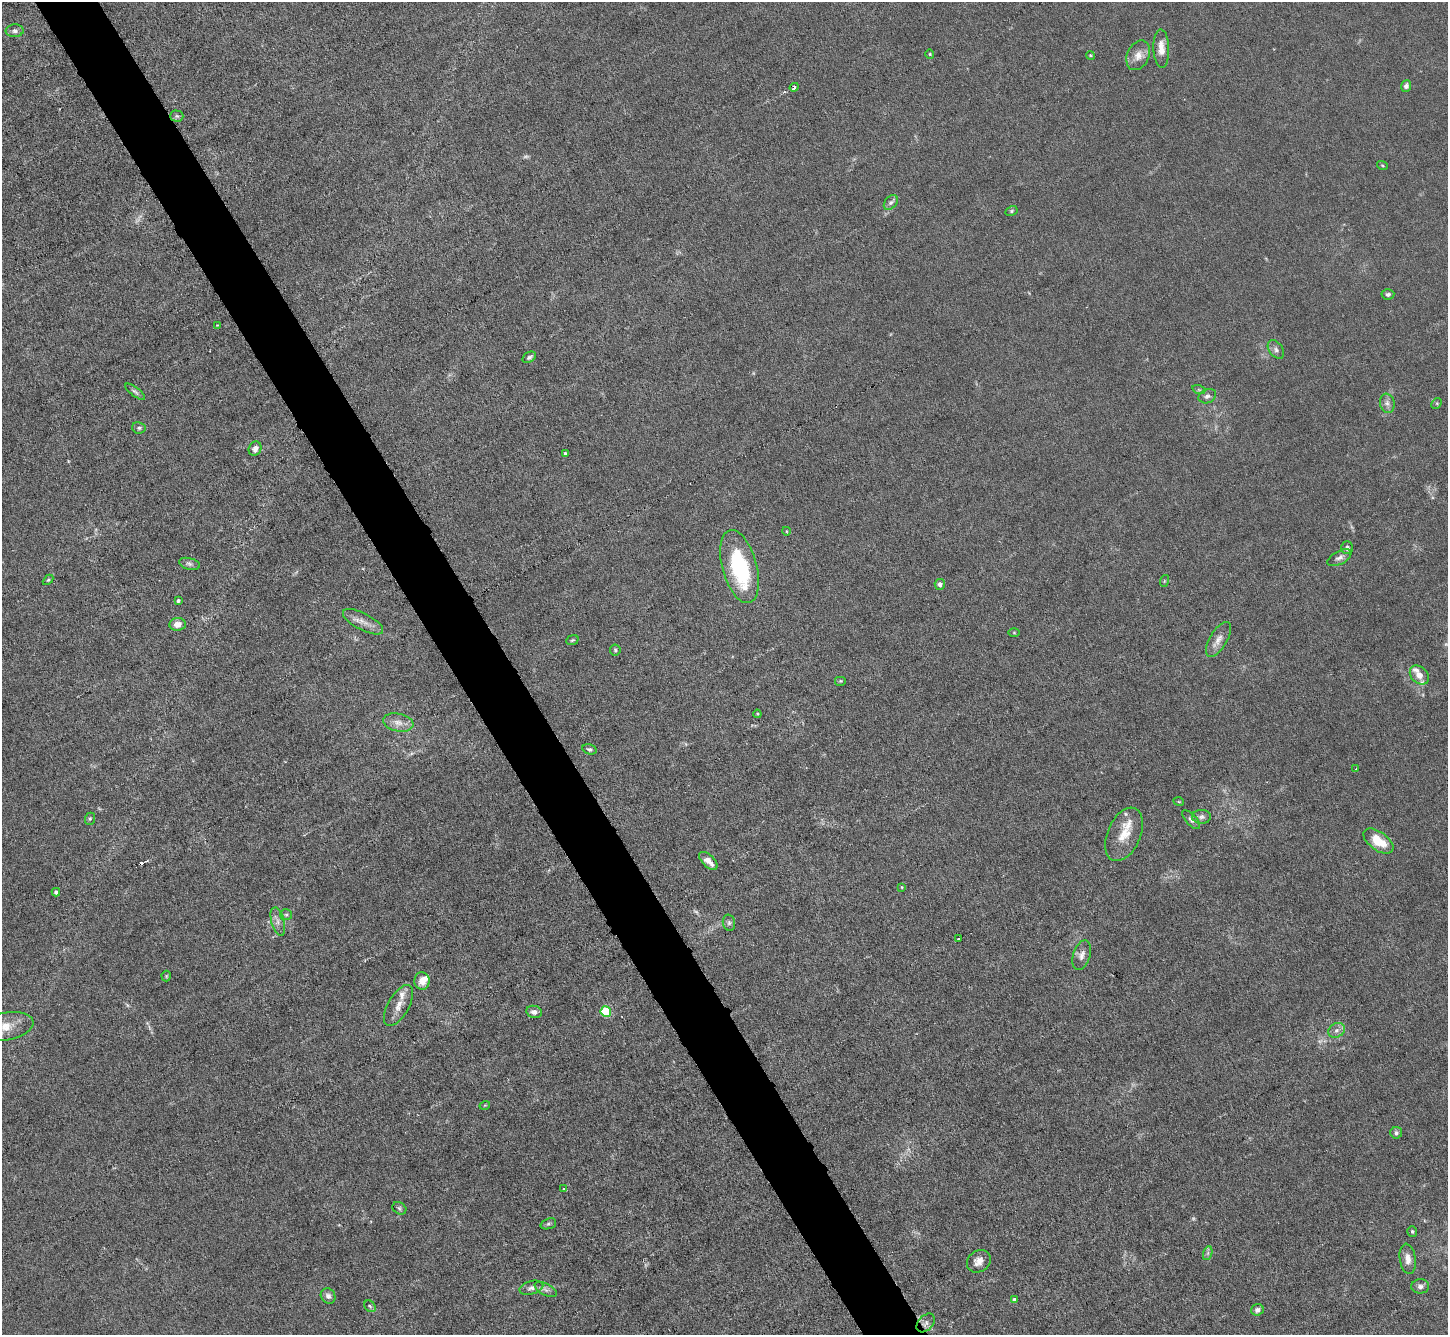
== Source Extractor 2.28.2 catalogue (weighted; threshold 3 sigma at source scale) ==
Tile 11 of 4 x 4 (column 3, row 3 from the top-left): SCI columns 2895-4340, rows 1486-2818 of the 5787 x 5775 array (HDU 1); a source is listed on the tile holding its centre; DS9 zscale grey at full resolution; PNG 1450 x 1337 px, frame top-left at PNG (2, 2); each listed source drawn as its Kron ellipse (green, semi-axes under 4 px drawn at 4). Shown black and unused: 4% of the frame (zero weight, under 3 of 6 exposures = <1% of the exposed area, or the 3 px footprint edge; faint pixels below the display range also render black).
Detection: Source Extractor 2.28.2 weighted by HDU 2 'WHT'; one run over the whole footprint, this tile lists its part. Background 0.0245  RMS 0.0028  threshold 0.0115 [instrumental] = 3 sigma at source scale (4.09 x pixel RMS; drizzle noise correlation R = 1.36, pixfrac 0.8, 0.05/0.05 arcsec/px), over >= 5 px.
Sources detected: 98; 8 too faint to see at this stretch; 1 cosmic-ray / hot-pixel residue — neither listed nor drawn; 7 inside a brighter listed object's ellipse — not listed separately; the other 82 listed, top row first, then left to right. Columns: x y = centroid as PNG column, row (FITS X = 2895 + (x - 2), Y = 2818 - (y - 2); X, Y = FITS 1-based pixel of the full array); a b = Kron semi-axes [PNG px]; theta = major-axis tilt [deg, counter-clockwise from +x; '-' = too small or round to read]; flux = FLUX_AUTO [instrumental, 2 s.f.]
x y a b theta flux
15 31 9 6 3 0.84
1161 48 19 8 -88 3.1
930 54 4 4 - 0.28
1090 55 4 3 - 0.24
1138 55 15 11 64 2.7
1406 86 6 5 - 0.9
794 87 4 3 - 1.5
177 116 6 5 - 0.51
1382 165 5 3 - 0.27
891 203 8 5 48 0.79
1011 211 6 4 28 0.38
1388 294 6 5 - 0.57
217 325 3 3 - 0.21
1276 349 10 6 -53 1
529 357 7 5 33 0.61
1199 390 7 4 -19 0.39
135 392 12 4 -37 0.71
1207 396 9 7 22 0.85
1387 403 10 7 -79 1.2
1437 403 6 4 45 0.41
139 428 7 5 -10 0.66
255 449 7 6 - 1.4
565 454 4 3 - 0.54
786 531 4 3 - 0.2
1347 548 6 5 - 0.95
1339 558 13 6 28 1.3
190 564 11 5 -14 0.81
739 567 37 17 -75 24
48 580 6 4 44 0.34
1164 581 6 3 71 0.29
940 584 5 5 - 0.93
178 601 3 3 - 0.47
363 622 22 8 -27 2.5
177 624 8 6 6 2.3
1014 633 5 3 - 0.27
1218 639 20 8 59 2.4
572 640 6 4 21 0.4
615 650 5 5 - 0.46
1419 675 11 8 -43 2.2
841 681 6 5 - 0.36
757 714 4 4 - 0.28
398 722 15 9 -11 2.3
590 749 7 5 -15 0.67
1356 769 4 2 - 0.22
1179 802 5 3 - 0.28
1201 817 9 7 2 0.91
90 819 6 5 - 0.4
1191 820 12 5 -48 0.84
1124 834 28 16 66 5.8
1378 841 17 9 -36 6.5
708 861 11 6 -44 2.6
902 887 3 3 - 0.25
56 892 4 4 - 0.99
286 915 6 5 - 0.58
278 922 15 6 -75 1.5
729 923 8 6 -77 0.7
959 939 4 2 - 0.37
1082 955 15 8 72 1.7
166 976 5 5 - 0.29
422 981 8 7 - 2.7
399 1005 23 10 60 3.2
534 1012 8 6 -12 1.3
606 1012 5 5 - 21
6 1027 28 13 10 5.1
1337 1030 9 7 31 1.1
485 1105 5 3 - 0.2
1396 1133 6 5 - 0.76
563 1189 2 2 - 0.21
399 1208 7 6 - 0.55
548 1224 8 5 18 0.56
1412 1231 5 5 - 0.42
1208 1253 7 4 71 0.61
1408 1259 15 8 -81 2.1
979 1261 12 10 37 2.1
1420 1286 9 7 -2 1
531 1288 12 6 15 1.2
546 1289 12 6 -27 1.1
328 1296 8 7 - 1.1
1014 1299 4 3 - 0.78
370 1306 6 5 - 0.49
1257 1310 6 5 - 1.1
926 1323 11 7 46 1.2
Overlapping masked pixels (flux is a lower limit): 1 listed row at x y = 926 1323
Isophote crosses this tile's border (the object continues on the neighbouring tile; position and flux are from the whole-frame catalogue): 1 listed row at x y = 6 1027